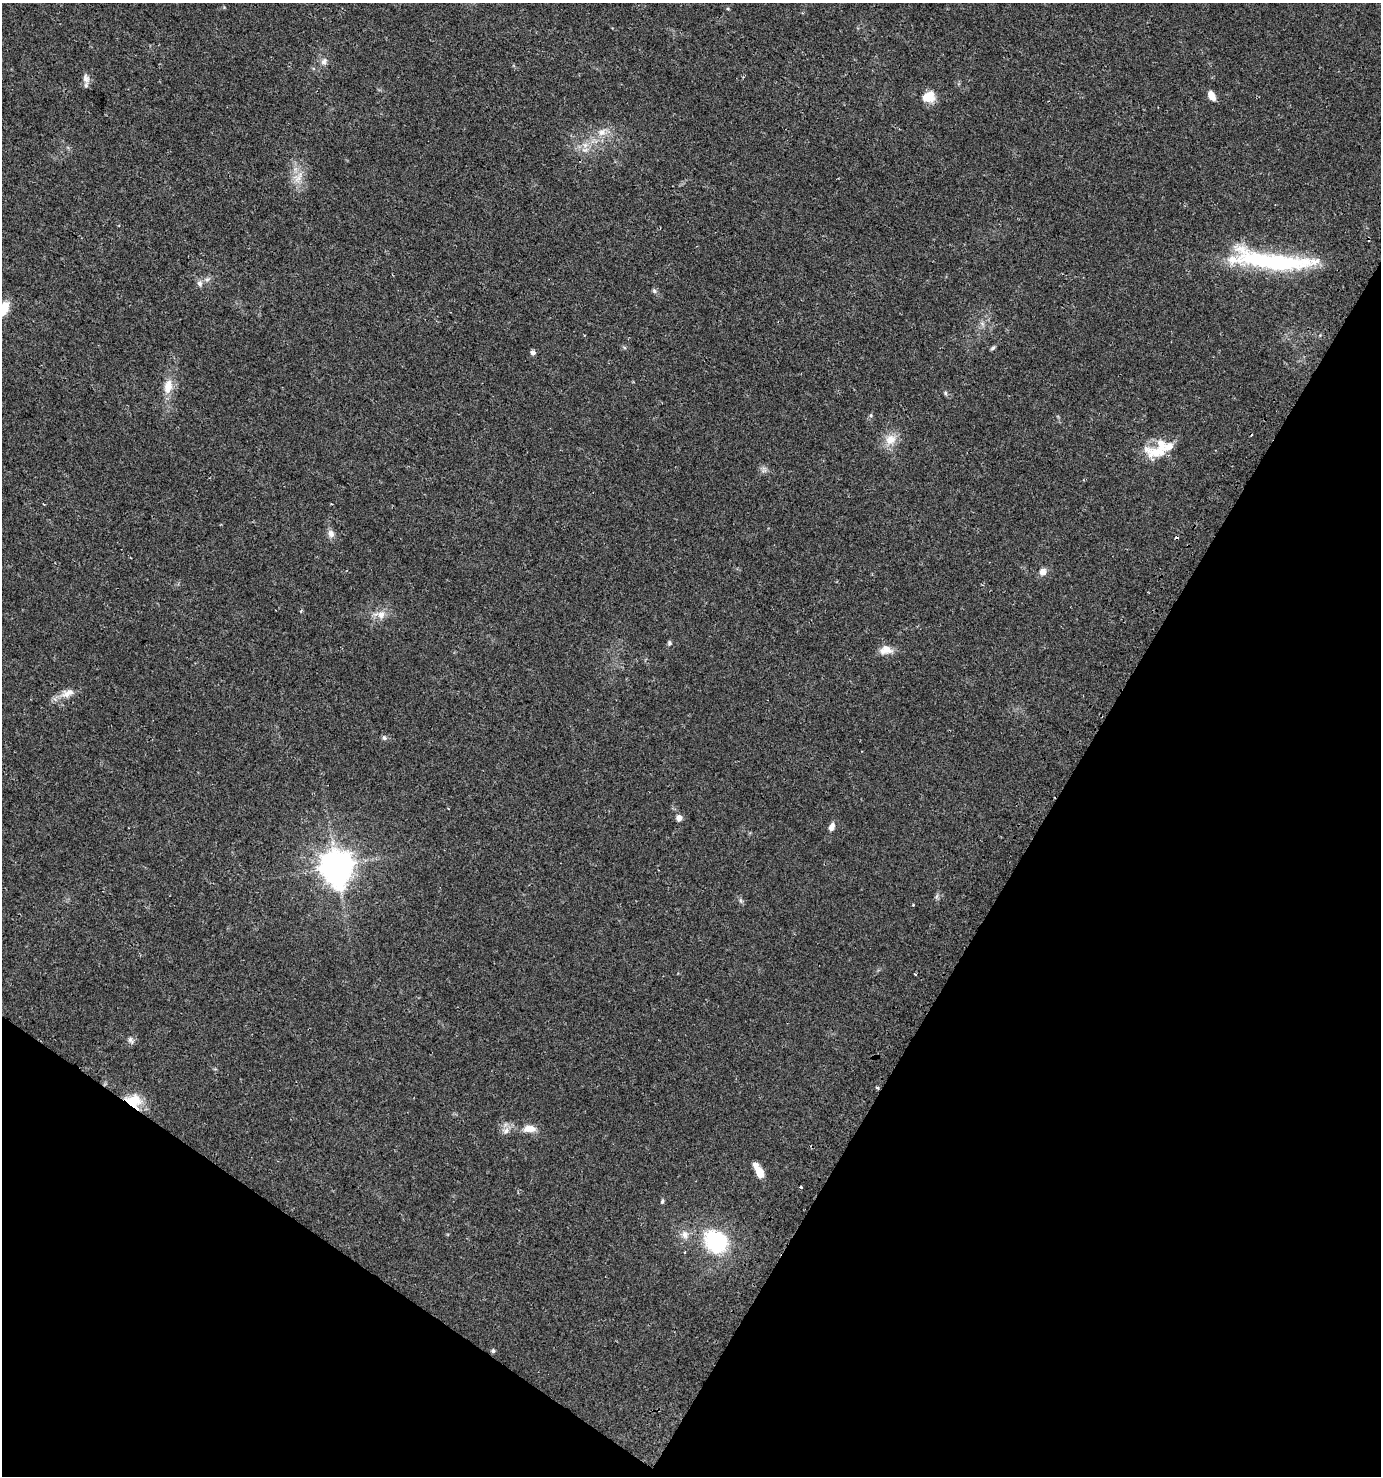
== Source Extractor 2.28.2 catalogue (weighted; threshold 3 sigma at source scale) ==
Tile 15 of 4 x 4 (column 3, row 4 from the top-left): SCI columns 2977-4355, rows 26-1499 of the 6018 x 5937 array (HDU 1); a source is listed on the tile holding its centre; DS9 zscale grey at full resolution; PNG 1383 x 1478 px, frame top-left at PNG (2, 3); no overlay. Shown black and unused: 29% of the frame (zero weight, under 2 of 3 exposures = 2% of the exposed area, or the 3 px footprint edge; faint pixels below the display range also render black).
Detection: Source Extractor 2.28.2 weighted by HDU 2 'WHT'; one run over the whole footprint, this tile lists its part. Background 0.0616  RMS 0.0082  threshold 0.037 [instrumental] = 3 sigma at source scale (4.5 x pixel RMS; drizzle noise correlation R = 1.50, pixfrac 1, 0.0396/0.0396 arcsec/px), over >= 5 px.
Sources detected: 56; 1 inside a brighter object's white glare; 3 cosmic-ray / hot-pixel residue — not listed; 4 inside a brighter listed object's ellipse — not listed separately; the other 48 listed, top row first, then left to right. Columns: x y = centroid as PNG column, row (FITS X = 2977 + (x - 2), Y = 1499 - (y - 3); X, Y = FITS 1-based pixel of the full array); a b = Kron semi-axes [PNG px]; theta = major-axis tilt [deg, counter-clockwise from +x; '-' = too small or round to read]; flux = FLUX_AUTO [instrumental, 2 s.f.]
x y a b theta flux
728 9 5 3 - 0.71
324 61 10 7 60 3.6
86 78 14 8 -74 4.5
929 96 14 11 30 13
1211 96 9 6 -63 9.2
602 132 12 10 30 7.3
585 150 12 6 5 4.9
298 178 19 12 60 11
1274 261 97 19 -7 110
207 279 8 6 21 2.6
200 284 9 6 -60 2.9
654 291 7 5 -68 1.7
4 309 12 7 64 22
982 323 7 4 -19 1.7
993 348 7 4 28 1.3
533 353 5 5 - 3.1
168 386 20 11 80 12
945 393 6 5 - 1.3
871 415 5 5 - 1.2
891 440 15 14 - 12
1155 452 31 17 -14 19
764 469 9 7 78 2.7
331 504 3 2 - 1.1
331 534 10 8 -65 4.4
1042 572 9 7 71 5.1
380 615 17 11 -8 8.4
669 643 6 5 - 1.6
886 650 17 11 3 8.3
67 693 21 11 25 8.8
384 738 7 6 - 1.9
679 818 7 6 - 4.5
831 827 10 7 66 4.3
337 866 10 9 - 1500
937 896 7 4 71 1.6
740 900 7 4 -72 1.5
913 905 3 3 - 0.59
915 974 3 3 - 1.2
131 1040 10 6 -63 2.5
877 1088 3 3 - 2.3
135 1100 20 14 -32 17
529 1129 16 9 1 8.9
506 1131 10 8 20 4.5
760 1172 12 7 -65 11
801 1187 3 3 - 2.6
662 1201 6 4 69 1.2
685 1234 12 10 -76 5.8
716 1241 25 21 -40 67
493 1351 5 5 - 1.7
Overlapping masked pixels (flux is a lower limit): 2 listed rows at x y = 1274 261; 877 1088
Isophote crosses this tile's border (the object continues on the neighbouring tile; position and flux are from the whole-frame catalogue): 1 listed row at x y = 4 309